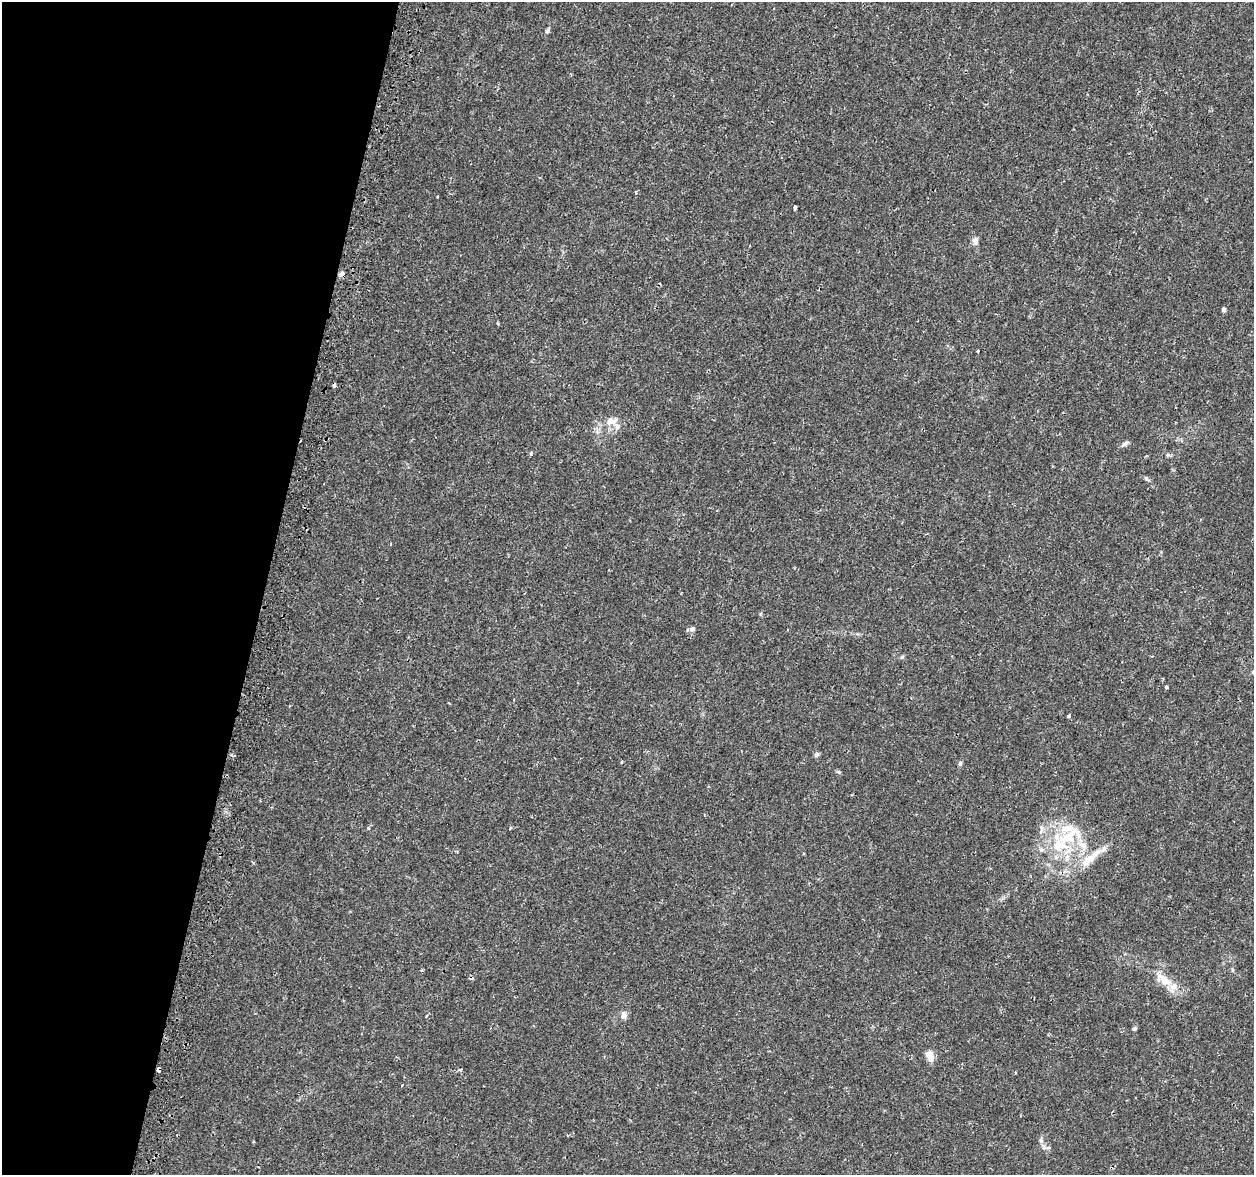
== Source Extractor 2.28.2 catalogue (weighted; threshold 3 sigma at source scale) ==
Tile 9 of 4 x 4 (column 1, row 3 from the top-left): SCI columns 44-1295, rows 1501-2673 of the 5090 x 5287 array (HDU 1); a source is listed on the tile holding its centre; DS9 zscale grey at full resolution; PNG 1256 x 1177 px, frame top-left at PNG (2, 2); no overlay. Shown black and unused: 21% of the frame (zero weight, under 2 of 3 exposures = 3% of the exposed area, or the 3 px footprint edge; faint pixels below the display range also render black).
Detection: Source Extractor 2.28.2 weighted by HDU 2 'WHT'; one run over the whole footprint, this tile lists its part. Background 0.00707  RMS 0.0022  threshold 0.0101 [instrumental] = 3 sigma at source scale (4.5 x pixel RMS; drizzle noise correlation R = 1.50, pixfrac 1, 0.0396/0.0396 arcsec/px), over >= 5 px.
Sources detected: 37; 4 cosmic-ray / hot-pixel residue — not listed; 5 inside a brighter listed object's ellipse — not listed separately; the other 28 listed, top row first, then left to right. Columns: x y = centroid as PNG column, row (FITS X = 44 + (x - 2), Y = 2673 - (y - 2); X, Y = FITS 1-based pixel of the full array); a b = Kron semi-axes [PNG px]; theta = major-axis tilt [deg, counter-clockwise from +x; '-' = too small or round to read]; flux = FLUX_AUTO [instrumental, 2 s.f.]
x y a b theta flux
547 31 7 5 53 0.46
438 196 3 2 - 0.19
795 207 4 3 - 1.8
975 241 10 8 86 0.96
1224 309 4 4 - 0.86
978 351 3 3 - 1.3
334 385 4 4 - 0.98
612 421 17 10 5 2.3
1125 444 11 5 33 0.66
531 453 5 3 - 0.42
1146 478 6 5 - 0.36
692 629 7 7 - 0.74
902 657 6 4 43 0.31
1166 687 4 3 - 1.1
1069 716 3 3 - 1.3
816 755 7 5 43 0.53
960 763 6 5 - 0.45
838 772 7 4 -21 0.32
510 828 4 3 - 0.25
1068 836 45 19 25 12
1092 857 49 9 38 5.6
1164 979 29 11 -39 4.2
623 1015 11 8 79 1.1
1135 1029 6 5 - 0.33
929 1056 14 8 -65 2
158 1070 4 3 - 1.1
568 1135 3 3 - 0.28
1044 1147 11 7 -58 1
Overlapping masked pixels (flux is a lower limit): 2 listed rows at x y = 334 385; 158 1070